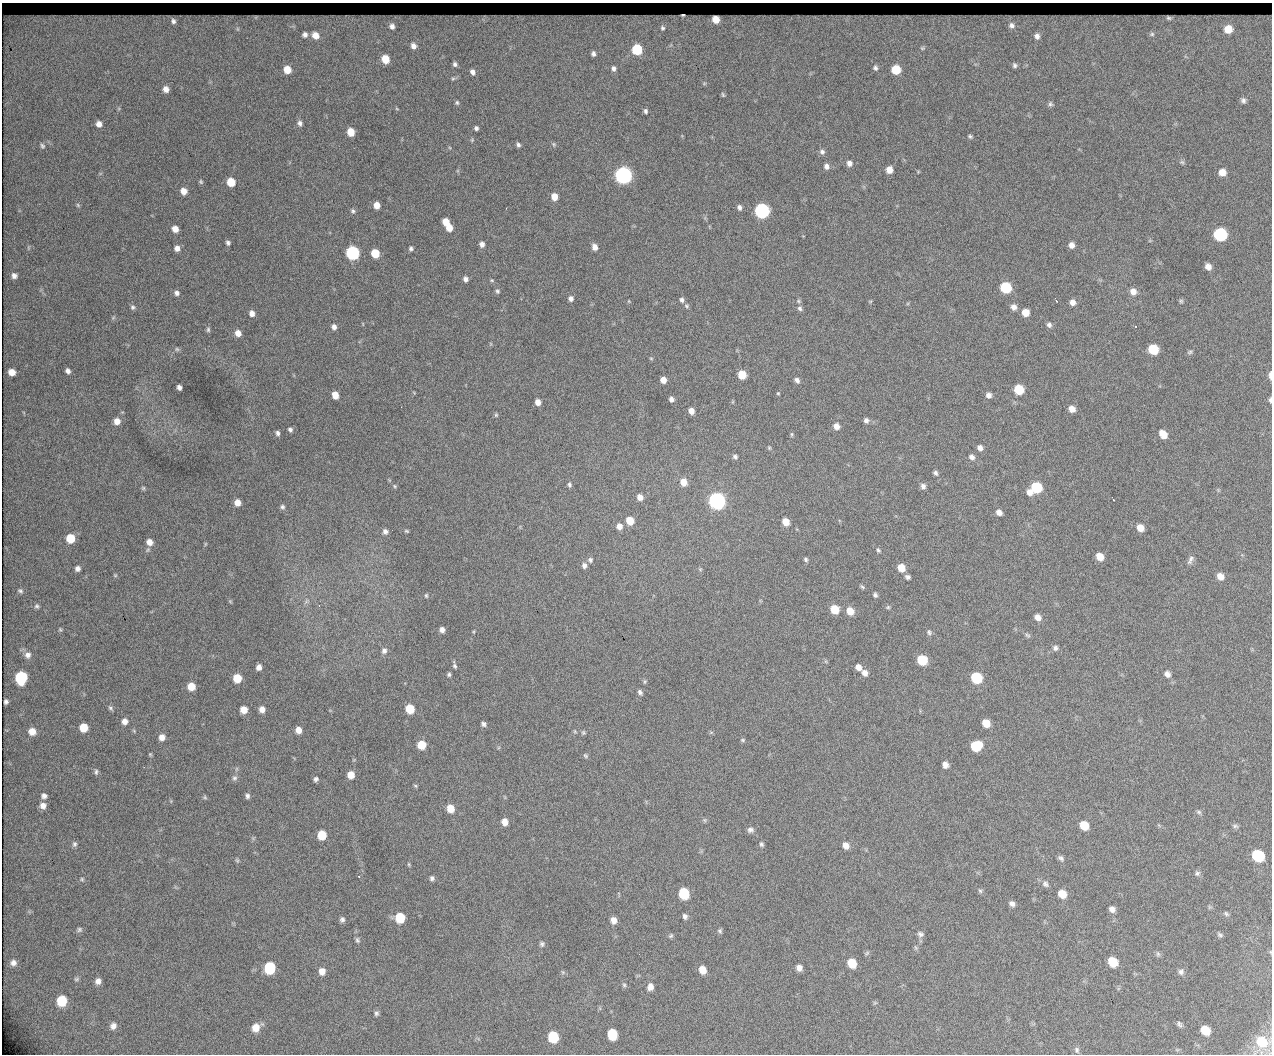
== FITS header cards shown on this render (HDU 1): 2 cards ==
NAXIS1  =                 1270 / length of original image axis
NAXIS2  =                 1052 / length of original image axis

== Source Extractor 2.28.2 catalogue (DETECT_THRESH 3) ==
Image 1270 x 1052 px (HDU 1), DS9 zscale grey, 1 PNG px = 1 image px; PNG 1274 x 1056 px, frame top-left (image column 1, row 1052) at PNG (2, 3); no overlay
Background 4320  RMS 55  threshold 164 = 3 sigma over >= 5 px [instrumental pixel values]
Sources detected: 298; all 298 listed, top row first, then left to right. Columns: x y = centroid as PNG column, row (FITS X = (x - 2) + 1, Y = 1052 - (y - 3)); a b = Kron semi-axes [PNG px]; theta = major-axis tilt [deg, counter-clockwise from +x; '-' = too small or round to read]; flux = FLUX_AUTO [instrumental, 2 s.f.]
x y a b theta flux
683 15 3 2 - 2.8e+03
256 17 3 2 - 2.1e+03
1169 18 5 3 - 7.7e+03
716 19 6 6 - 4.6e+04
173 21 5 4 - 1.1e+04
1012 25 9 9 - 2.0e+04
293 26 7 4 -18 6.5e+03
392 26 8 8 - 2.0e+04
662 28 8 6 -76 1.1e+04
237 29 8 5 -83 8.4e+03
1228 29 10 9 - 5.7e+04
1152 34 8 6 31 1.0e+04
305 35 8 7 - 1.6e+04
315 35 10 8 -44 3.8e+04
1037 36 9 8 - 2.0e+04
413 46 7 6 - 2.1e+04
922 48 7 5 14 6.6e+03
637 49 7 6 - 1.9e+05
593 54 6 5 - 1.1e+04
385 59 7 6 - 7.1e+04
455 64 5 5 - 9.5e+03
1015 65 5 5 - 8.2e+03
613 68 6 5 - 1.2e+04
875 68 6 5 - 8.7e+03
287 70 6 6 - 5.5e+04
896 70 7 6 - 1.0e+05
473 72 6 5 - 1.4e+04
453 79 6 4 1 5.5e+03
704 83 6 4 1 4.1e+03
166 89 6 6 - 2.2e+04
723 95 6 4 -70 4.9e+03
1243 100 6 5 - 1.1e+04
457 103 5 4 - 5.9e+03
1050 104 6 6 - 7.8e+03
397 109 6 3 -19 3.3e+03
646 111 5 4 - 8.4e+03
300 123 7 6 - 1.2e+04
99 124 6 5 - 2.2e+04
476 128 4 4 - 8.8e+03
351 132 6 5 - 5.5e+04
970 136 5 4 - 6.4e+03
472 140 6 5 - 5.0e+03
554 144 7 5 -48 6.3e+03
518 145 6 4 -62 8.8e+03
42 146 7 6 - 8.0e+03
822 152 8 7 - 1.2e+04
1182 162 7 5 -4 7.1e+03
849 163 7 6 - 1.7e+04
826 166 7 6 - 1.5e+04
889 170 6 5 - 3.7e+04
918 172 4 4 - 3.3e+03
1222 172 7 7 - 3.2e+04
623 175 7 7 - 1.8e+06
201 182 5 4 - 5.8e+03
231 182 6 6 - 8.9e+04
183 191 7 6 - 3.1e+04
554 197 6 5 - 4.3e+04
78 205 6 5 - 5.2e+03
377 205 6 5 - 3.4e+04
739 207 7 5 -69 1.2e+04
353 211 6 5 - 7.8e+03
762 211 7 7 - 1.0e+06
446 222 6 5 - 4.2e+04
449 228 6 6 - 4.4e+04
175 229 6 6 - 2.9e+04
1220 234 8 8 - 4.2e+05
228 243 5 5 - 8.8e+03
482 244 6 5 - 1.7e+04
1071 245 6 6 - 2.0e+04
595 247 7 5 -73 2.4e+04
177 248 6 6 - 1.9e+04
411 248 5 5 - 8.0e+03
352 253 7 7 - 6.6e+05
375 253 6 6 - 8.7e+04
1208 267 6 5 - 2.2e+04
14 276 6 5 - 1.5e+04
465 279 6 5 - 1.4e+04
492 280 6 4 -21 4.9e+03
1005 287 7 7 - 2.3e+05
497 291 6 6 - 8.1e+03
1133 291 8 7 - 2.7e+04
177 293 6 6 - 1.3e+04
571 298 6 6 - 1.3e+04
682 300 7 6 - 1.1e+04
1056 300 5 2 - 5.3e+03
629 301 5 3 - 3.4e+03
798 301 6 5 - 6.3e+03
870 301 6 3 -17 3.8e+03
1181 301 6 5 - 6.3e+03
1072 302 7 6 - 2.0e+04
687 306 7 6 - 8.3e+03
133 307 7 6 - 9.1e+03
1014 307 7 7 - 1.9e+04
800 308 7 6 - 1.0e+04
1025 312 6 6 - 4.7e+04
252 313 7 6 - 2.0e+04
113 318 6 4 45 5.8e+03
363 324 5 3 - 3.0e+03
1049 325 7 6 - 1.1e+04
1136 326 3 3 - 3.7e+03
334 327 6 6 - 1.5e+04
208 330 7 5 90 7.4e+03
238 333 7 6 - 2.7e+04
177 349 7 5 -22 7.2e+03
1153 349 7 7 - 1.4e+05
1190 352 8 5 30 7.3e+03
651 358 5 5 - 4.7e+03
68 371 5 4 - 1.3e+04
12 372 6 6 - 3.5e+04
742 375 6 6 - 8.2e+04
1270 375 8 3 -89 2.0e+04
663 380 6 5 - 2.8e+04
797 380 7 5 -50 1.3e+04
179 387 5 4 - 1.3e+04
1019 390 7 7 - 1.2e+05
778 393 4 4 - 3.9e+03
335 395 6 5 - 4.1e+04
989 395 7 6 - 1.7e+04
671 399 5 4 - 1.4e+04
1270 400 6 3 -89 8.1e+03
538 402 6 5 - 2.6e+04
1072 409 7 6 - 3.0e+04
691 411 6 5 - 2.5e+04
496 415 6 5 - 5.4e+03
866 420 6 6 - 1.2e+04
117 421 7 7 - 2.7e+04
836 426 7 6 - 2.4e+04
290 430 6 5 - 9.3e+03
277 433 6 4 -69 1.1e+04
792 434 7 4 85 5.0e+03
1163 434 8 6 -52 4.3e+04
769 448 6 4 -70 4.7e+03
980 448 7 6 - 1.6e+04
735 457 6 5 - 9.6e+03
972 457 8 7 - 1.5e+04
935 473 6 5 - 9.4e+03
683 482 8 7 - 4.0e+04
569 485 7 5 -84 7.9e+03
395 486 6 5 - 4.9e+03
923 486 7 6 - 1.4e+04
1036 487 7 7 - 2.1e+05
143 488 5 5 - 5.3e+03
1029 492 7 7 - 2.3e+04
640 497 6 6 - 2.6e+04
1113 499 5 2 - 4.2e+03
717 501 8 7 - 1.6e+06
237 503 6 6 - 3.1e+04
282 507 7 6 - 9.7e+03
999 512 7 5 -42 1.9e+04
630 521 7 6 - 6.6e+04
786 522 7 6 - 4.6e+04
619 526 7 6 - 2.3e+04
1140 528 7 6 - 3.5e+04
385 531 6 6 - 1.4e+04
406 531 6 4 -26 5.1e+03
70 538 7 6 - 9.1e+04
150 542 8 7 - 2.8e+04
205 544 6 4 71 4.1e+03
878 550 7 5 -61 7.6e+03
1100 557 7 6 - 4.2e+04
806 559 6 5 - 7.4e+03
590 560 7 6 - 1.0e+04
1190 560 14 6 64 1.4e+04
584 565 7 6 - 1.5e+04
77 568 6 6 - 1.4e+04
901 568 7 7 - 5.0e+04
700 569 6 4 -45 4.9e+03
115 575 5 5 - 4.4e+03
1220 576 8 7 - 2.7e+04
908 577 6 5 - 1.1e+04
862 587 8 4 -32 6.5e+03
20 591 7 6 - 8.3e+03
426 595 6 4 -89 5.1e+03
875 595 6 5 - 8.4e+03
230 601 6 4 -45 4.0e+03
306 601 7 4 45 7.5e+03
319 605 3 3 - 3.8e+03
37 606 7 6 - 8.3e+03
888 607 6 5 - 6.3e+03
835 609 7 6 - 7.8e+04
850 611 8 7 - 4.8e+04
1038 617 7 6 - 2.4e+04
60 630 5 4 - 4.9e+03
442 630 5 5 - 1.6e+04
474 632 5 3 - 3.5e+03
929 632 7 6 - 8.8e+03
1028 635 8 5 -38 7.6e+03
1055 648 7 6 - 1.1e+04
384 651 8 7 - 1.4e+04
28 655 9 8 - 1.9e+04
922 660 7 7 - 1.5e+05
455 666 6 5 - 7.4e+03
259 667 6 5 - 1.7e+04
858 667 7 5 -46 2.2e+04
865 673 8 7 - 2.2e+04
449 674 4 4 - 6.9e+03
1167 674 9 7 -47 1.7e+04
21 677 8 7 - 3.2e+05
237 678 7 6 - 7.4e+04
976 678 8 7 - 2.2e+05
645 681 7 4 83 5.5e+03
191 686 6 6 - 5.4e+04
640 692 7 5 -57 1.0e+04
6 702 5 4 - 8.4e+03
110 708 7 5 -51 7.8e+03
262 709 6 6 - 2.3e+04
410 709 7 6 - 9.1e+04
244 710 6 6 - 4.0e+04
125 721 7 7 - 2.0e+04
986 723 7 6 - 5.1e+04
483 724 6 5 - 9.9e+03
84 727 7 6 - 6.6e+04
298 730 6 6 - 2.9e+04
32 731 8 8 - 3.2e+04
575 731 6 4 -60 4.4e+03
711 732 6 4 1 4.9e+03
583 733 6 5 - 5.9e+03
162 737 7 6 - 2.1e+04
743 740 6 5 - 5.6e+03
422 745 7 6 - 8.0e+04
976 746 9 7 22 1.3e+05
150 754 5 4 - 4.4e+03
585 756 7 5 -45 6.1e+03
945 765 6 5 - 2.1e+04
96 772 8 5 89 8.3e+03
351 775 7 6 - 4.0e+04
234 778 8 7 - 1.1e+04
316 779 5 4 - 9.5e+03
415 786 6 4 -23 4.8e+03
44 796 7 7 - 1.4e+04
247 796 6 5 - 1.0e+04
205 797 7 5 -23 5.8e+03
43 806 7 7 - 2.2e+04
450 808 7 6 - 5.1e+04
1199 812 7 5 -17 7.9e+03
705 820 7 6 - 6.2e+03
505 822 7 6 - 3.0e+04
1084 825 8 7 - 7.0e+04
1235 826 9 5 -14 8.6e+03
750 830 8 7 - 1.3e+04
322 835 7 6 - 8.7e+04
74 844 7 6 - 9.2e+03
761 844 7 5 -65 7.5e+03
846 845 7 6 - 2.5e+04
1258 855 9 7 -40 2.3e+05
1061 858 9 6 -38 1.1e+04
237 860 6 5 - 6.0e+03
409 864 6 4 -71 4.3e+03
1197 873 7 7 - 1.0e+04
359 876 3 3 - 3.2e+03
432 878 6 6 - 9.7e+03
82 879 6 5 - 5.5e+03
1045 884 9 8 - 1.4e+04
980 891 7 4 -53 6.9e+03
684 893 8 7 - 2.1e+05
1062 894 8 7 - 5.2e+04
1012 903 7 6 - 1.5e+04
1112 909 7 6 - 1.8e+04
1226 914 8 5 -38 8.0e+03
685 916 6 5 - 1.1e+04
400 918 7 7 - 1.2e+05
342 919 6 5 - 1.1e+04
614 920 6 5 - 2.4e+04
79 930 7 6 - 8.8e+03
720 931 7 5 -82 7.5e+03
920 934 8 7 - 1.2e+04
1220 935 8 5 -26 8.7e+03
671 936 7 5 48 6.5e+03
357 940 8 5 -71 8.4e+03
542 944 7 6 - 9.2e+03
916 948 8 4 -59 6.0e+03
867 953 8 5 28 6.5e+03
1158 954 9 5 -80 8.4e+03
1113 962 8 7 - 9.4e+04
13 963 9 8 - 1.9e+04
852 963 8 6 -62 8.5e+04
270 968 8 7 - 2.3e+05
799 968 6 6 - 2.0e+04
702 970 7 6 - 4.4e+04
322 971 8 7 - 2.8e+04
563 972 5 5 - 5.9e+03
1181 972 9 8 - 1.4e+04
76 979 7 5 16 6.7e+03
98 981 7 6 - 1.8e+04
624 985 6 5 - 6.8e+03
650 987 9 7 85 2.1e+04
62 1001 8 8 - 1.2e+05
875 1003 6 4 29 5.4e+03
376 1013 7 5 78 9.0e+03
1179 1024 9 6 -64 9.9e+03
113 1026 7 6 - 1.7e+04
256 1027 9 8 - 4.5e+04
1205 1030 8 7 - 6.1e+04
612 1034 8 7 - 1.5e+05
553 1037 8 7 - 1.9e+05
1262 1043 21 17 -74 1.2e+05
1077 1050 9 7 -78 1.1e+04
1177 1050 6 4 0 5.3e+03
At the frame edge (FLAGS 8, measured only in part): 3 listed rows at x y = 1270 375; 1270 400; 1262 1043